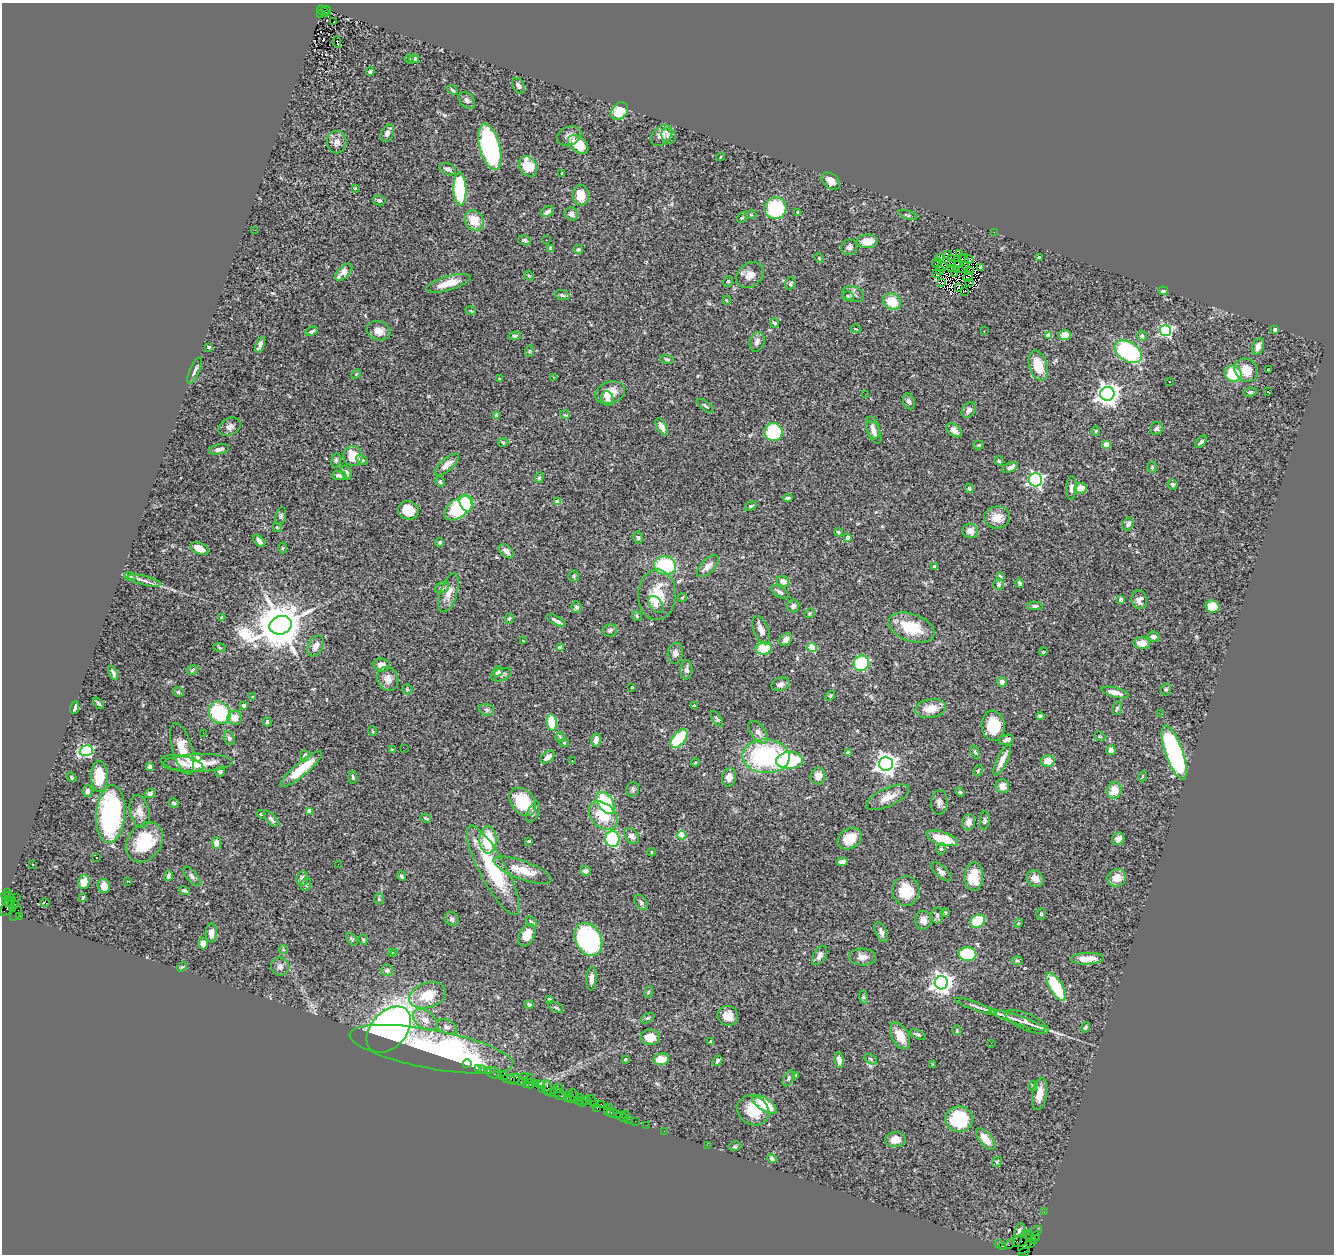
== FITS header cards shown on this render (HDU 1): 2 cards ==
NAXIS1  =                 1332
NAXIS2  =                 1252

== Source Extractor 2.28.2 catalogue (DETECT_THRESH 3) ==
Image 1332 x 1252 px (HDU 1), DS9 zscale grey, 1 PNG px = 1 image px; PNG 1336 x 1256 px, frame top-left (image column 1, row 1252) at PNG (2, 3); each listed source drawn as its Kron ellipse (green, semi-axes under 4 px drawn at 4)
Background 1.61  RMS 0.066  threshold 0.197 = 3 sigma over >= 5 px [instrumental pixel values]
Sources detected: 484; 6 with non-positive FLUX_AUTO (blend fragments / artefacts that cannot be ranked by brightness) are neither listed nor drawn; the other 478 listed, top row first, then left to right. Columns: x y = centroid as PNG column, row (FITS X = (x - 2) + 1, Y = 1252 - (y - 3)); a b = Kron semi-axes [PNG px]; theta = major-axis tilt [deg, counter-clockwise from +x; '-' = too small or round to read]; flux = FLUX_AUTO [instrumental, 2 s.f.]
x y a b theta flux
326 10 5 3 - 350
323 11 7 3 -43 330
321 14 3 2 - 450
334 21 3 2 - 8.7
337 42 6 3 -80 77
409 59 5 4 - 5.6
414 59 5 4 - 13
370 72 4 3 - 7.2
518 86 8 5 -61 16
452 90 6 3 -38 5.9
467 100 9 7 -48 14
619 111 10 7 49 88
387 133 9 6 64 16
661 135 12 8 45 44
569 136 13 9 25 26
669 136 8 6 -48 17
337 142 11 10 - 27
578 144 11 7 -40 100
490 147 24 10 -75 540
720 157 4 2 - 2.6
528 166 11 8 -57 110
448 169 9 5 -24 16
562 173 3 2 - 4
831 181 10 7 -39 34
355 188 4 3 - 11
460 189 16 6 -88 310
581 195 10 8 -84 62
379 200 6 5 - 9.8
775 208 11 11 - 250
547 212 7 5 32 13
798 212 3 3 - 8.8
572 214 7 6 - 19
751 215 5 3 - 4
908 215 10 3 -17 6.4
742 218 6 4 48 6.4
474 220 10 9 - 86
255 230 3 2 - 7.8
994 232 2 2 - 40
525 240 6 5 - 11
546 240 3 2 - 7.1
867 241 10 7 2 61
849 247 8 7 - 16
551 249 4 4 - 21
578 249 5 4 - 6.2
960 253 3 2 - 3.9
948 255 4 2 - 3.2
940 257 3 2 - 3.8
819 258 5 3 - 4.6
951 258 3 2 - 2.2
1039 258 3 3 - 14
961 259 3 3 - 4
966 259 8 3 -17 5
965 262 7 2 -76 8.9
937 263 5 2 - 6.3
952 264 3 2 - 5.2
957 264 2 2 - 5.6
942 266 5 2 - 0.52
980 267 4 3 - 11
952 269 4 2 - 5.9
957 269 4 2 - 1.3
962 269 4 2 - 5.1
940 271 4 2 - 4.9
970 271 3 2 - 0.14
344 272 11 5 44 46
955 273 2 2 - 5.5
936 274 2 2 - 1.9
750 275 15 11 41 44
529 276 5 4 - 4.6
968 277 5 2 - 7.7
728 282 5 4 - 7.2
970 282 3 2 - 0.55
448 283 23 7 16 68
790 283 6 5 - 7.5
942 283 2 2 - 3.2
958 287 3 2 - 0.8
965 291 2 2 - 7.7
1163 291 5 4 - 11
853 294 11 7 -19 18
563 295 8 4 -18 8.5
848 296 5 4 - 6.6
726 300 4 3 - 4
892 302 9 7 -26 86
471 311 5 3 - 4.1
775 323 4 3 - 5.3
855 329 5 3 - 3.7
1275 329 4 3 - 11
312 331 6 4 26 11
379 331 12 9 -20 38
984 331 2 2 - 2.5
1166 331 5 5 - 580
1065 335 6 5 - 38
515 336 6 4 7 9.1
1049 336 4 4 - 68
1142 336 5 4 - 10
757 342 10 7 72 19
260 344 9 4 68 18
1258 346 8 5 68 28
209 347 3 3 - 12
530 351 6 3 71 4.9
1128 352 15 9 -32 440
667 359 7 3 -9 6.1
1038 365 15 9 -74 88
1268 369 3 2 - 2.4
195 370 14 4 66 16
1246 370 12 10 -47 76
356 374 5 4 - 5.2
1233 374 8 8 - 150
553 377 3 2 - 7.7
499 379 3 3 - 4
1170 382 3 2 - 6.3
1250 392 7 4 6 9.6
1267 392 3 2 - 3.1
610 393 15 11 19 70
865 394 2 2 - 9.8
1107 394 7 7 - 3600
607 399 7 6 - 17
909 401 8 5 -71 13
706 406 10 4 -38 8
969 410 8 6 55 17
497 415 4 4 - 36
565 415 5 3 - 3.5
230 427 12 8 29 23
662 427 9 4 -60 29
873 427 11 6 -73 18
1156 428 7 6 - 13
954 430 9 5 -39 25
1096 431 5 4 - 5.1
773 432 9 9 - 270
874 432 12 6 -65 19
503 442 5 3 - 5.1
1201 442 7 4 49 9.3
1106 444 4 4 - 48
978 445 5 4 - 4.9
219 449 10 5 11 17
353 456 10 9 - 80
336 460 7 5 80 8.6
362 460 6 4 -28 9.8
999 461 5 4 - 6.4
447 465 15 6 41 33
1152 467 5 4 - 5.9
1010 468 8 4 27 16
346 473 7 5 -66 11
339 476 7 4 -9 13
539 477 5 4 - 5.9
1036 480 6 6 - 880
440 482 5 3 - 5.9
1173 484 5 4 - 9.5
969 488 4 4 - 9.5
1071 488 12 5 86 18
1080 488 6 5 - 40
788 498 5 3 - 7.6
557 502 4 4 - 19
466 503 9 6 -66 61
751 506 6 4 34 7.4
458 508 16 9 36 370
408 510 10 9 - 74
281 516 9 5 76 8.8
997 517 13 11 6 51
1128 524 7 5 56 17
277 527 5 3 - 5.9
970 531 8 7 - 28
839 532 4 3 - 5.8
638 538 6 4 -78 7.7
848 538 4 4 - 30
259 541 7 4 -45 27
440 542 4 4 - 6.9
282 548 5 3 - 4.6
199 549 10 5 -22 48
506 551 9 5 -41 20
665 566 11 9 -12 300
708 566 14 6 45 31
935 566 3 3 - 7.7
130 576 6 3 -18 5.6
574 576 5 5 - 6.5
1000 576 4 2 - 4.1
144 580 17 4 -14 18
783 581 6 5 - 29
1020 583 5 4 - 8.7
998 585 5 5 - 6.7
442 587 7 5 18 10
780 592 9 5 -31 14
449 593 20 8 72 41
657 595 25 19 89 120
682 598 4 3 - 3.4
1121 599 4 4 - 30
1139 600 9 7 -83 24
656 605 10 6 -53 17
793 606 6 6 - 11
1035 606 7 4 0 10
1212 606 7 6 - 60
576 607 6 5 - 12
809 613 5 4 - 6.8
637 616 5 4 - 6.4
222 618 4 4 - 17
509 619 5 4 - 7.7
556 620 11 3 -30 14
280 625 11 9 17 19000
911 628 24 13 -20 150
610 630 7 6 - 9.9
761 630 15 7 -68 29
1153 637 6 5 - 16
786 640 7 5 49 16
523 641 3 2 - 4.4
1142 643 8 6 -2 49
315 646 11 7 62 30
812 647 5 4 - 170
220 648 6 3 -19 4.6
560 648 4 4 - 25
764 648 8 6 6 110
1043 652 4 3 - 3.6
675 653 11 7 80 21
861 663 8 7 - 230
381 665 8 6 -7 25
192 670 6 4 30 6.5
686 670 10 6 87 13
498 671 6 4 52 8.9
113 673 7 4 -66 12
501 675 11 6 19 13
388 679 12 10 -66 31
1002 682 5 5 - 21
780 684 9 6 15 17
632 687 2 2 - 3.5
407 689 5 5 - 5.8
1166 689 6 5 - 6.6
178 692 6 4 -14 7.8
1115 692 14 5 -15 35
830 696 5 4 - 5
253 697 3 3 - 5.1
98 703 7 2 -49 6.4
694 705 4 3 - 3.5
243 706 3 3 - 16
75 708 6 4 71 11
930 708 15 9 9 55
1117 708 7 5 72 8.1
487 710 7 5 -16 10
220 713 12 10 -53 360
1161 713 2 2 - 3.4
1040 716 4 4 - 12
234 718 7 7 - 50
717 719 9 4 -54 7.8
267 722 4 4 - 5.3
552 723 8 5 -79 140
993 726 15 11 -86 110
372 731 5 3 - 3.6
758 732 13 7 -53 22
203 733 2 2 - 4.1
1100 736 6 4 -21 5.1
560 737 5 4 - 6.5
229 738 7 5 -70 9.4
679 738 11 6 50 220
596 740 6 5 - 28
1006 740 7 4 20 18
564 743 4 4 - 4.9
182 749 27 10 -74 75
405 749 3 2 - 3.8
392 750 3 3 - 4.6
1111 750 5 5 - 15
86 751 7 5 17 570
975 752 7 3 -66 6.9
848 753 4 4 - 21
1174 753 28 8 -71 710
305 756 6 4 76 9.3
766 756 24 17 -2 570
197 757 5 4 - 14
547 757 8 5 37 25
789 760 13 8 2 330
1002 760 17 5 64 43
572 761 3 2 - 4.6
1048 761 7 6 - 46
695 762 4 3 - 5.6
182 763 21 7 -10 34
197 763 35 9 2 110
886 764 7 7 - 2900
150 766 4 3 - 13
301 769 26 6 40 110
978 770 6 3 64 4.5
220 772 5 4 - 6.8
99 776 15 8 -89 120
818 776 8 7 - 41
1143 776 5 3 - 3.6
71 777 5 4 - 5.9
353 777 6 3 -83 5.5
729 777 9 7 79 25
1002 786 7 6 - 35
633 790 7 6 - 9.3
1114 790 8 7 - 60
87 791 6 5 - 16
960 792 5 4 - 5.3
150 794 6 4 26 8.7
887 797 23 9 24 50
523 802 16 11 -51 130
939 802 12 8 84 19
174 803 5 4 - 7.2
605 803 12 7 -55 230
309 811 4 4 - 43
140 812 17 9 -77 38
533 812 11 5 65 14
111 814 29 14 85 700
261 814 5 3 - 5.8
603 816 16 11 -46 130
426 818 5 4 - 5.1
271 819 10 4 -48 12
985 821 9 5 85 9.6
969 822 8 6 77 29
682 835 4 4 - 180
632 836 8 6 -53 25
942 838 16 6 -17 110
612 839 8 7 - 360
850 839 13 10 32 84
1118 839 7 5 46 28
488 840 14 8 90 160
529 841 3 2 - 3.4
144 842 21 16 54 190
216 843 6 5 - 21
941 849 6 4 67 6
652 852 4 3 - 3.3
96 858 3 2 - 7.2
842 862 5 4 - 19
33 864 2 2 - 4
338 864 2 2 - 5.7
493 870 50 13 -62 310
522 870 31 9 -20 89
585 871 5 5 - 9.2
941 872 13 5 -43 20
168 876 5 4 - 12
192 876 12 5 -50 12
401 876 5 3 - 8
974 877 14 9 88 100
302 878 7 6 - 20
1117 878 9 8 - 44
1035 879 9 7 -40 32
128 881 4 2 - 6
84 882 7 5 77 56
306 884 7 5 73 8
104 886 7 6 - 34
184 890 6 2 -14 6.4
906 891 15 13 -88 110
8 892 3 2 - 64
8 897 8 4 -26 170
17 897 2 2 - 40
83 897 4 2 - 4
379 899 6 4 -89 6.2
6 902 4 3 - 270
10 902 4 2 - 210
641 902 8 6 -51 11
45 903 4 3 - 12
15 904 3 2 - 75
8 907 10 5 56 680
12 909 3 3 - 660
16 913 8 3 59 70
945 913 4 4 - 6.1
1041 914 5 5 - 6.6
20 916 3 3 - 1000
937 916 8 6 -88 11
452 919 7 6 - 9.8
923 920 9 8 - 31
978 921 7 6 - 160
531 922 6 4 -43 8.5
1018 923 4 4 - 4.6
881 932 11 5 -65 17
211 933 9 5 90 28
527 935 12 7 63 59
352 939 7 4 -50 6.4
588 939 17 13 -62 460
363 940 5 4 - 6.5
203 943 6 5 - 29
283 950 5 3 - 4
392 953 4 3 - 9.2
395 953 3 3 - 17
967 954 9 7 -1 180
820 955 11 6 58 18
862 957 13 8 -3 29
1087 959 17 6 2 50
1017 961 6 3 -1 5.2
182 967 5 4 - 5.4
280 967 9 9 - 18
387 970 6 6 - 17
591 979 12 5 88 23
941 983 6 6 - 2700
1056 987 16 6 -61 210
648 992 6 4 71 5.9
428 995 19 12 18 100
863 997 6 4 -71 5.9
550 1000 4 4 - 6.3
529 1004 4 4 - 10
976 1006 22 4 -19 19
556 1007 9 4 -29 8.2
728 1016 10 9 - 44
647 1018 7 4 26 7.4
425 1020 14 8 -38 42
1017 1020 30 4 -19 42
1027 1022 23 8 -23 30
447 1027 10 7 -25 17
1085 1027 6 3 54 6.7
389 1030 27 18 48 2500
957 1030 5 3 - 4.6
918 1034 8 4 -23 9.3
900 1036 14 8 -61 62
650 1037 9 7 -7 64
711 1041 3 3 - 5.1
991 1043 3 2 - 3.4
431 1049 83 19 -11 1000
625 1059 3 2 - 4.9
661 1059 8 6 6 53
870 1059 7 4 -28 7.9
839 1060 8 4 -79 20
717 1061 6 3 52 9.9
467 1064 4 4 - 48
933 1065 3 3 - 6.1
478 1068 3 2 - 79
482 1070 3 2 - 52
488 1071 3 3 - 220
494 1073 7 5 -21 110
503 1076 5 3 - 290
524 1076 3 2 - 240
796 1076 3 3 - 5.7
506 1078 3 2 - 110
530 1078 4 2 - 160
788 1078 8 5 63 9
511 1079 5 4 - 140
515 1079 6 2 50 290
522 1083 3 3 - 210
531 1083 5 3 - 200
527 1084 3 3 - 120
536 1084 2 2 - 98
540 1085 3 3 - 71
1033 1086 5 4 - 12
547 1088 8 3 -86 350
559 1089 5 3 - 480
543 1090 3 3 - 230
554 1090 3 2 - 100
558 1092 3 3 - 270
551 1093 4 3 - 65
1040 1094 16 7 80 51
569 1095 3 2 - 88
560 1096 6 2 -8 340
574 1096 8 4 -68 610
567 1098 2 2 - 70
580 1098 4 3 - 270
570 1099 4 2 - 120
592 1100 6 2 -58 200
587 1101 5 3 - 70
578 1102 3 2 - 120
583 1102 4 2 - 99
764 1104 14 6 -32 110
594 1105 3 2 - 25
602 1105 3 2 - 170
597 1107 3 2 - 81
609 1107 3 2 - 100
753 1110 16 14 -33 110
608 1112 3 3 - 120
611 1113 3 3 - 150
614 1114 7 3 -20 190
625 1114 2 2 - 200
622 1117 7 3 -24 310
629 1119 3 2 - 86
959 1119 13 13 - 220
635 1121 2 2 - 79
646 1125 2 2 - 34
664 1131 2 2 - 63
985 1139 13 6 -53 53
895 1140 10 7 3 38
707 1145 2 2 - 49
735 1146 6 4 14 7.3
772 1159 5 4 - 9.9
997 1162 5 4 - 5.4
1044 1212 2 2 - 15
1019 1230 7 4 62 11
1035 1231 7 3 26 230
1036 1236 5 4 - 150
1031 1238 7 3 -54 380
1019 1241 7 5 15 700
1026 1242 13 6 70 940
1031 1243 4 3 - 100
999 1244 2 2 - 29
1010 1244 5 2 - 110
1002 1246 3 2 - 38
1024 1252 5 3 - 91
At the frame edge (FLAGS 8, measured only in part): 1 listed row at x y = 1024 1252
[6 non-positive-flux detections neither listed nor drawn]